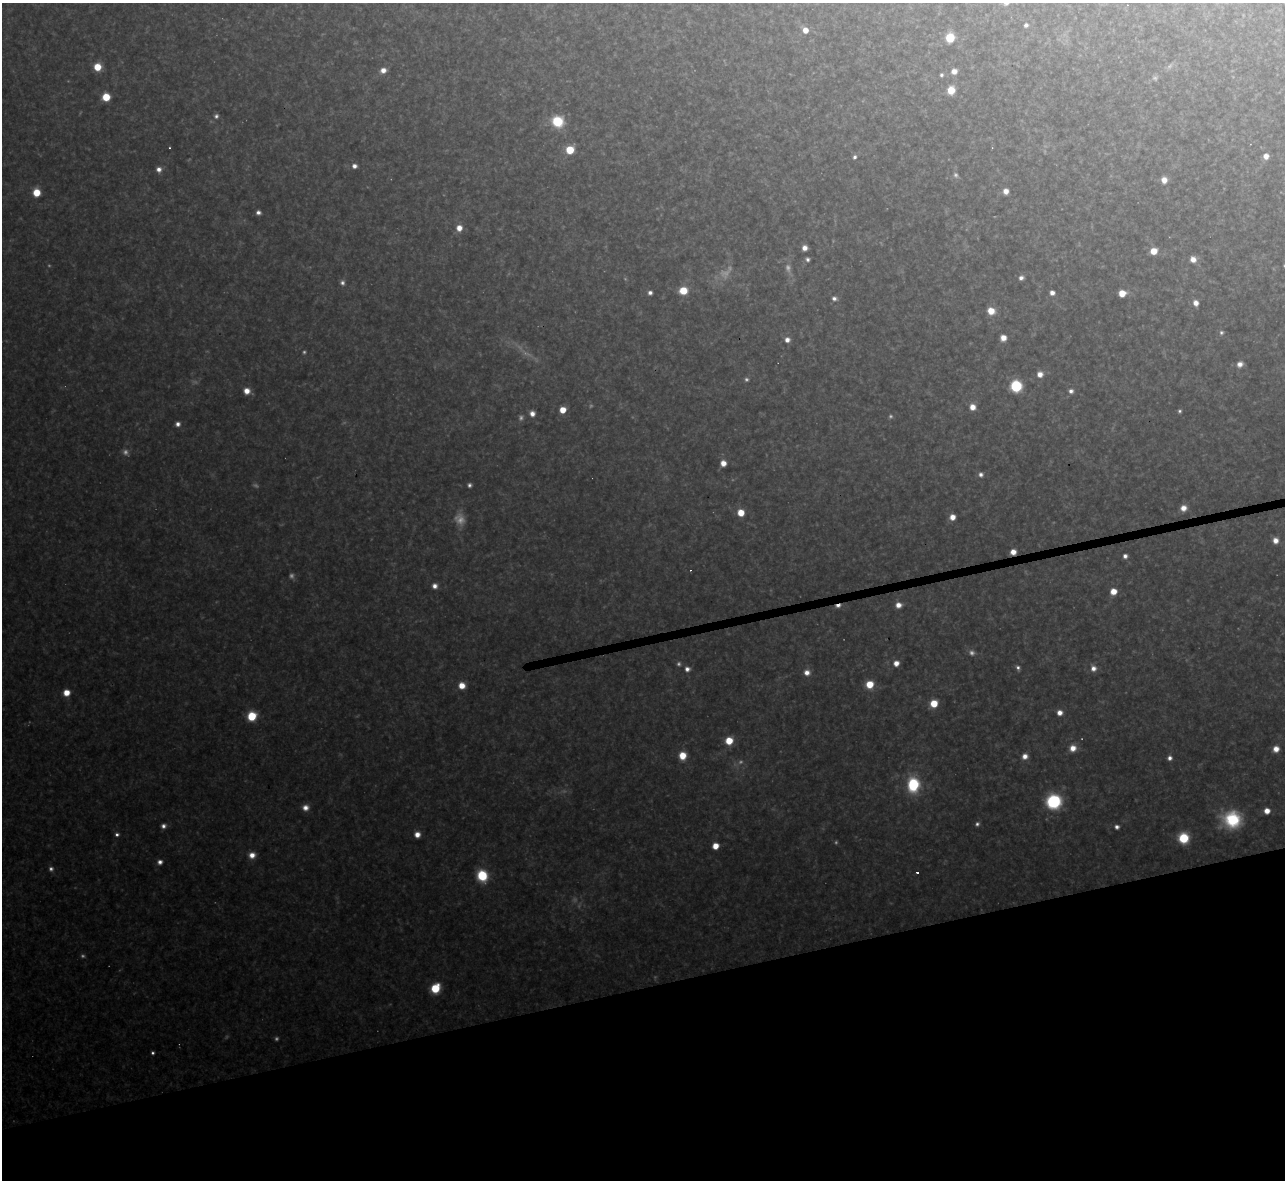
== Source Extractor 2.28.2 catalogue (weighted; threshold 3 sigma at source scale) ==
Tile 14 of 4 x 4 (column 2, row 4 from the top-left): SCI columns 1284-2566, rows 142-1319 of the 5133 x 5115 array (HDU 1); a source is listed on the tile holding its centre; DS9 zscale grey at full resolution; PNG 1287 x 1182 px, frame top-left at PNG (2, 3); no overlay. Shown black and unused: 17% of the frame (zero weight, under 3 of 4 exposures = <1% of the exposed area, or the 3 px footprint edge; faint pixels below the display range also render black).
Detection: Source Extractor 2.28.2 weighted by HDU 2 'WHT'; one run over the whole footprint, this tile lists its part. Background 0.319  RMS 0.019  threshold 0.0867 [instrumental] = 3 sigma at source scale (4.5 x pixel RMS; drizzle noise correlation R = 1.50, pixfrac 1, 0.05/0.05 arcsec/px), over >= 5 px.
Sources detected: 121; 24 too faint to see at this stretch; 2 cosmic-ray / hot-pixel residue — not listed; the other 95 listed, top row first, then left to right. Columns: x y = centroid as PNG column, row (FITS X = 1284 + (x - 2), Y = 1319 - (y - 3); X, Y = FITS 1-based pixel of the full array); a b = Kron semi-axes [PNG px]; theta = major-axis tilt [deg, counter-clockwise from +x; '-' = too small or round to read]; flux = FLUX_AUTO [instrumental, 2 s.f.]
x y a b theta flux
1026 25 5 5 - 5.9
805 30 6 5 - 21
950 38 6 6 - 75
97 67 6 6 - 43
383 70 7 6 - 16
954 71 6 6 - 15
941 75 5 4 - 4.1
951 90 7 6 - 40
106 97 6 6 - 52
216 116 6 6 - 5.8
557 121 9 8 - 100
169 148 3 2 - 2
570 150 7 6 - 52
1266 156 5 5 - 16
855 157 5 4 - 5.2
354 166 5 5 - 9.4
159 169 6 6 - 11
1164 180 7 6 - 16
1006 191 6 5 - 15
36 192 6 6 - 43
258 212 5 4 - 7.8
459 228 7 6 - 19
804 248 5 5 - 13
1154 251 6 5 - 35
807 259 5 4 - 5.4
1193 259 7 6 - 17
1021 278 6 5 - 8.6
342 283 7 6 - 6.8
683 291 8 7 - 44
650 293 5 5 - 7.4
1052 293 5 5 - 11
1122 293 6 5 - 33
834 298 7 6 - 7.1
1196 303 6 5 - 15
991 311 7 6 - 32
1221 332 6 6 - 4.9
1003 338 5 5 - 19
787 340 6 6 - 12
1240 364 8 7 - 12
1040 374 6 6 - 16
1016 386 7 7 - 170
247 391 7 6 - 20
1071 391 6 5 - 7.7
972 407 6 6 - 20
562 410 5 5 - 38
1180 411 4 4 - 3.9
532 414 6 5 - 13
178 424 6 5 - 8.4
723 463 6 5 - 19
981 474 6 6 - 7.9
469 485 4 4 - 5.5
1183 508 7 6 - 19
741 513 6 6 - 35
952 517 6 5 - 20
1275 540 7 6 - 17
1013 552 5 5 - 20
1125 556 5 5 - 8.4
435 586 6 5 - 12
1113 591 6 6 - 27
898 605 6 6 - 16
838 606 8 4 11 9.8
896 663 6 6 - 17
1018 668 6 5 - 6.1
1093 668 8 7 - 13
687 669 7 6 - 9.7
807 672 7 7 - 15
870 684 7 7 - 42
462 686 6 6 - 27
66 693 6 6 - 28
934 703 6 6 - 46
1060 713 6 6 - 15
252 716 7 6 - 75
729 741 6 6 - 46
1073 748 8 7 - 22
1276 749 6 6 - 19
682 756 7 6 - 38
1025 756 7 6 - 14
1170 758 6 6 - 8.5
913 785 9 8 - 170
1054 801 11 11 - 170
305 808 8 7 - 14
1267 811 5 5 - 20
1232 819 19 17 -13 110
977 824 6 5 - 5.4
163 826 6 5 - 8.4
1117 827 5 5 - 7.3
117 834 5 5 - 5.9
417 834 6 5 - 17
1183 838 7 7 - 86
715 846 5 5 - 27
252 855 7 7 - 19
160 862 6 6 - 9.3
482 876 9 8 - 94
435 988 7 6 - 76
153 1053 4 4 - 4.3
Overlapping masked pixels (flux is a lower limit): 2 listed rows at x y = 1013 552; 838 606